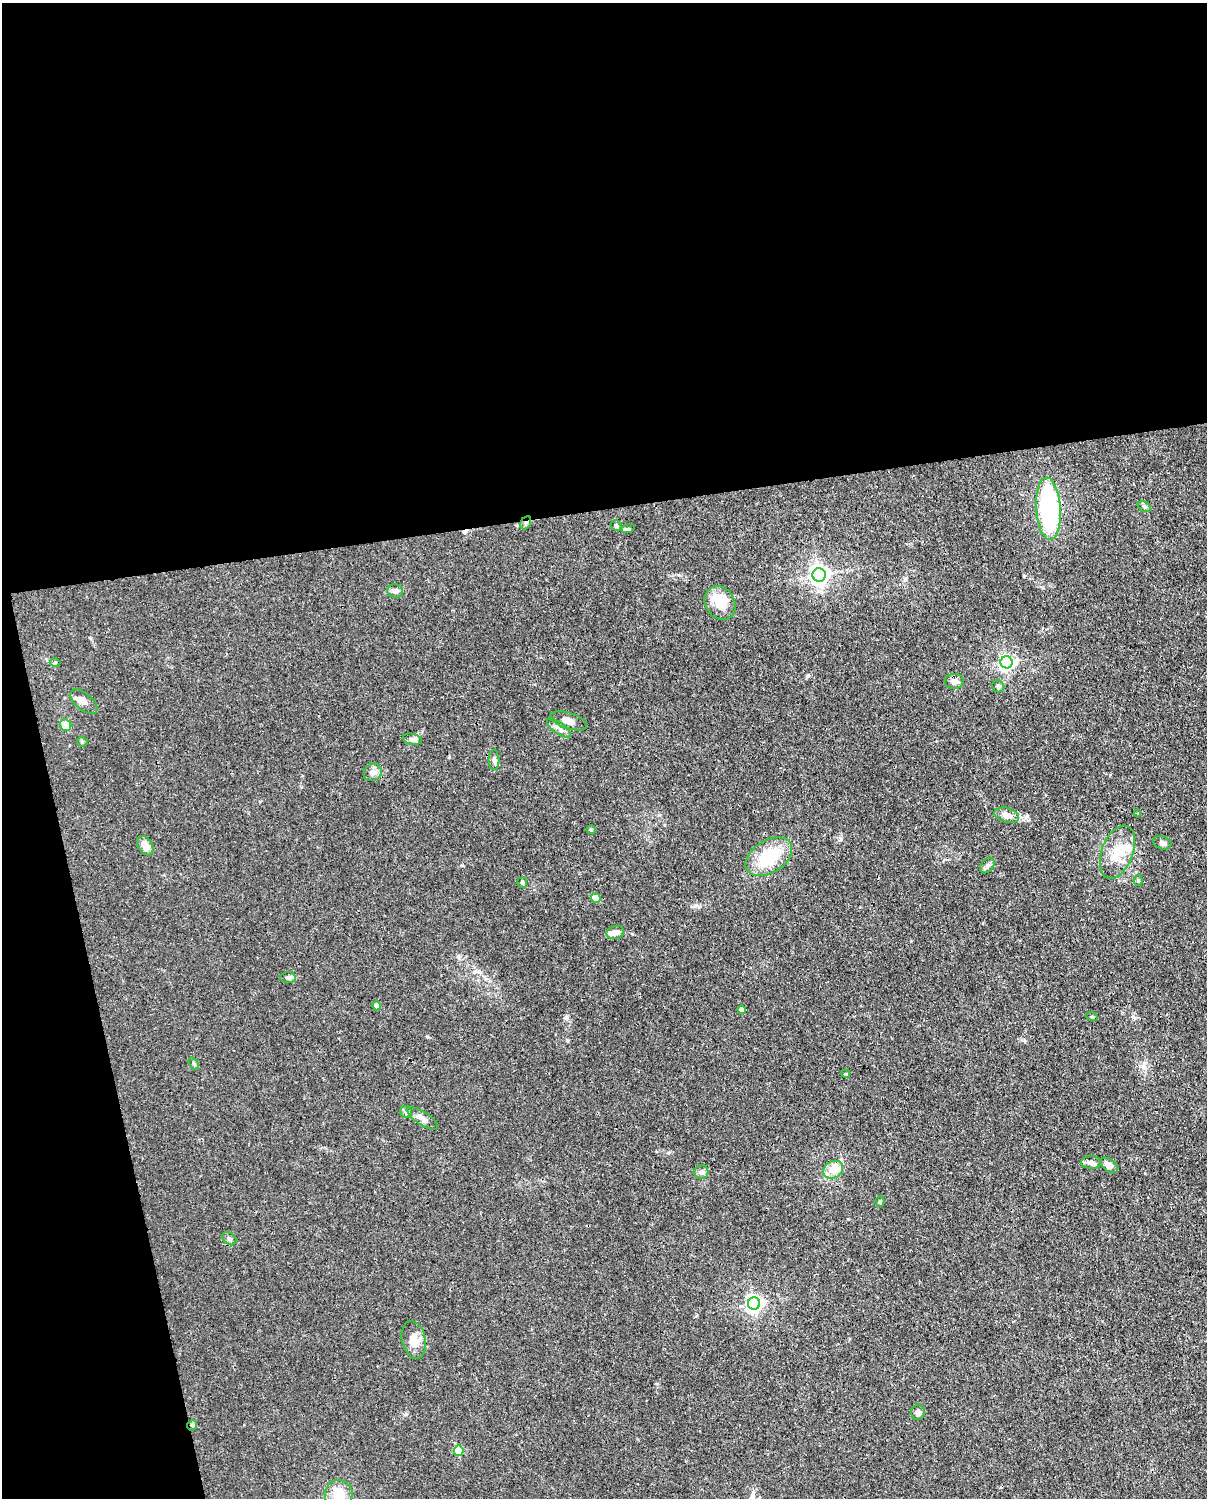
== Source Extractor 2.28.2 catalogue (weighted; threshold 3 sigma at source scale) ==
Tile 1 of 4 x 3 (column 1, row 1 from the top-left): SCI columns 92-1296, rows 3258-4753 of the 5001 x 4906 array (HDU 1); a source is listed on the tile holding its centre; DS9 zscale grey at full resolution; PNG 1209 x 1500 px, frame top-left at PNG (2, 3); each listed source drawn as its Kron ellipse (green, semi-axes under 4 px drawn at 4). Shown black and unused: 39% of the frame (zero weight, under 3 of 4 exposures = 7% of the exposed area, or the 3 px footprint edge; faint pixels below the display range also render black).
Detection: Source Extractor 2.28.2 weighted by HDU 2 'WHT'; one run over the whole footprint, this tile lists its part. Background 0.0269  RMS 0.0028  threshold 0.0128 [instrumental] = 3 sigma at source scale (4.5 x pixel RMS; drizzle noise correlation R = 1.50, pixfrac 1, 0.05/0.05 arcsec/px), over >= 5 px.
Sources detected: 56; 1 cosmic-ray / hot-pixel residue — neither listed nor drawn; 3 inside a brighter listed object's ellipse — not listed separately; the other 52 listed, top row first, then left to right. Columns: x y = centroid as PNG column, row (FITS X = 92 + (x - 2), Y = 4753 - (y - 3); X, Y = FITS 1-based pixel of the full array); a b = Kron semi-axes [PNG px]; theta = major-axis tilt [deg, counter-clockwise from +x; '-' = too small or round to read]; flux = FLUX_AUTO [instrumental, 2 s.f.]
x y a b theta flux
1144 507 7 5 -30 0.5
1048 509 31 12 -86 38
526 523 7 5 60 0.59
616 526 5 5 - 0.68
628 529 6 4 17 0.47
819 575 7 6 - 140
395 591 8 6 -11 1.1
720 603 17 14 -56 7.7
1007 662 6 6 - 76
55 663 5 3 - 0.32
954 681 9 7 -2 1.7
998 686 6 6 - 0.7
84 701 16 8 -40 1.9
569 721 19 8 -18 2.1
65 725 6 5 - 4.5
559 728 14 5 -36 1.2
412 739 9 5 -13 0.82
82 742 5 5 - 0.37
494 760 10 5 -89 0.85
373 772 9 8 - 1.6
1138 813 3 2 - 0.38
1007 815 12 7 -15 1.8
591 830 5 4 - 0.29
1162 843 9 6 -19 0.95
145 846 10 7 -58 2.5
1117 852 28 15 69 6.8
769 857 26 16 32 12
987 865 9 6 52 0.83
1138 881 5 4 - 0.35
522 883 5 5 - 0.51
596 898 4 4 - 5.7
615 933 9 6 15 1.3
288 978 8 5 2 0.65
377 1006 4 4 - 1.5
741 1010 4 4 - 1.4
1092 1017 5 3 - 0.27
194 1064 7 4 -59 0.43
846 1074 4 3 - 0.23
406 1112 6 6 - 0.6
422 1118 18 6 -33 1.6
1091 1163 10 6 -3 1.1
1109 1165 10 6 -36 1.4
833 1170 10 8 30 4.1
701 1172 7 7 - 1
880 1201 5 4 - 0.4
229 1239 8 5 -37 0.69
754 1304 6 6 - 95
414 1340 19 12 -77 3.5
918 1412 8 7 - 0.96
192 1425 5 4 - 0.42
459 1451 5 4 - 9.1
339 1494 14 14 - 5.1
Overlapping masked pixels (flux is a lower limit): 2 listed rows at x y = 526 523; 192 1425
Isophote crosses this tile's border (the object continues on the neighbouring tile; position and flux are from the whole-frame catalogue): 1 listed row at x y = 339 1494
Unlisted compact peaks at least as high as the median listed source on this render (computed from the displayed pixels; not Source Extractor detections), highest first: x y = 566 1018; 1024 576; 427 1036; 807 676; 1133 1017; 462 865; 696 905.